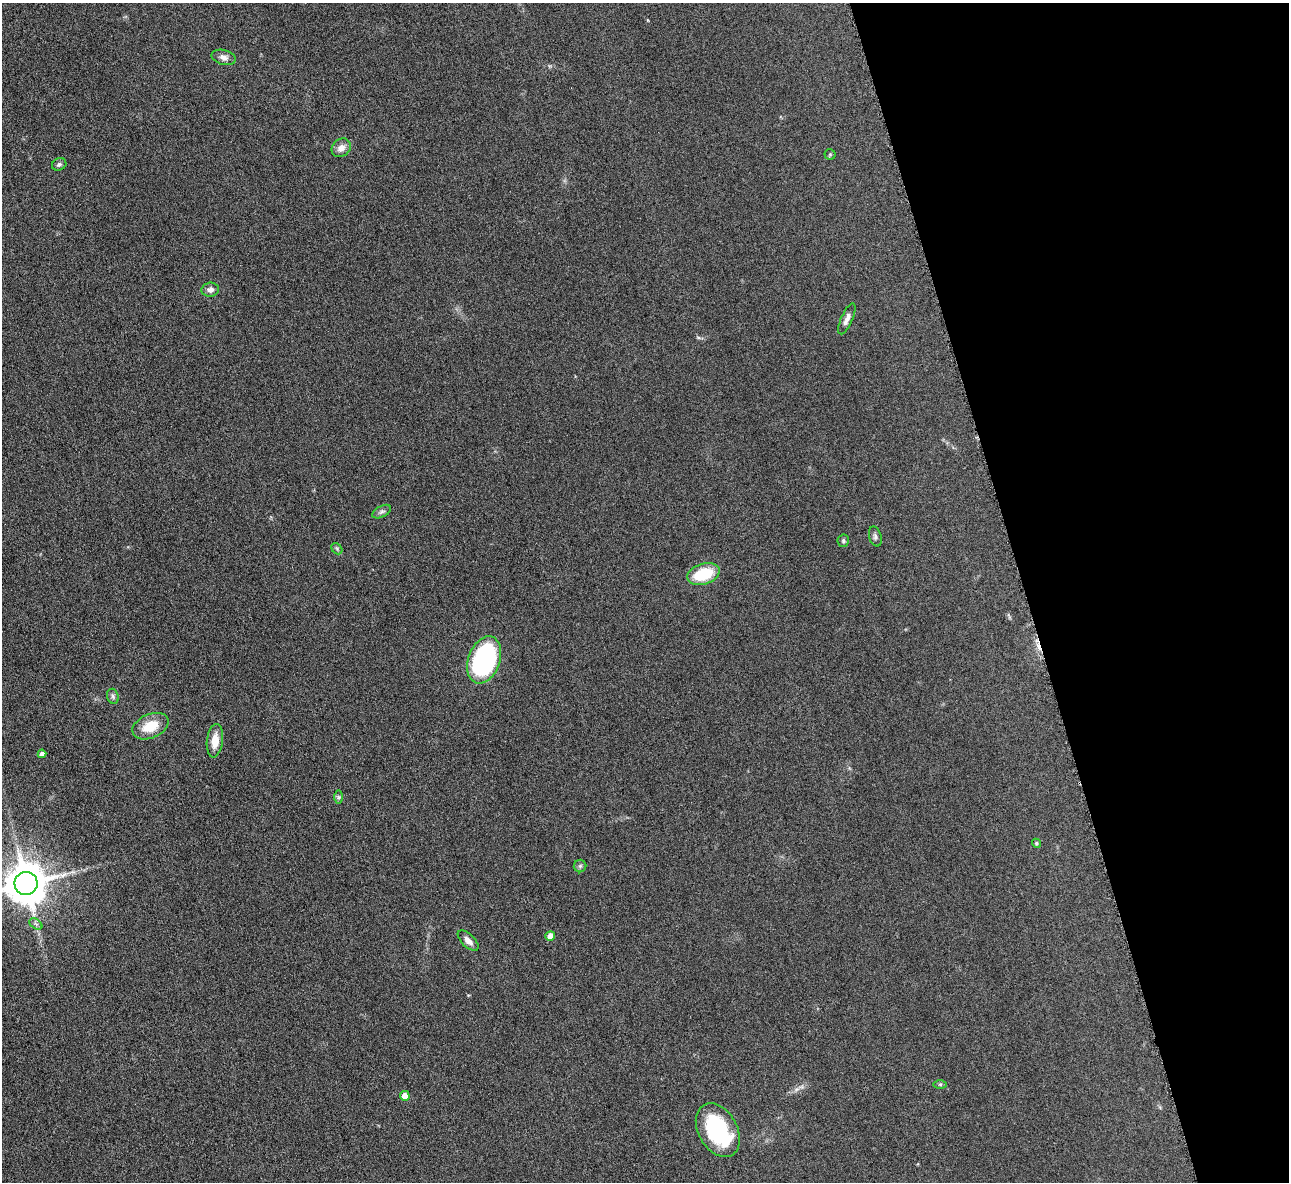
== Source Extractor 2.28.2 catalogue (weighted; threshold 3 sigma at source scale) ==
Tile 12 of 4 x 4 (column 4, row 3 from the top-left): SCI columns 3867-5153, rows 1338-2517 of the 5171 x 5154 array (HDU 1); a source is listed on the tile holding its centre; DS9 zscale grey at full resolution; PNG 1291 x 1184 px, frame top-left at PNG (2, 3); each listed source drawn as its Kron ellipse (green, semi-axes under 4 px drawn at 4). Shown black and unused: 21% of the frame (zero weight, under 3 of 6 exposures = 2% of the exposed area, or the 3 px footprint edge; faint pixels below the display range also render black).
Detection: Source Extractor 2.28.2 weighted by HDU 2 'WHT'; one run over the whole footprint, this tile lists its part. Background 0.121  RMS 0.011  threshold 0.043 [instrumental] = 3 sigma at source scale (4.09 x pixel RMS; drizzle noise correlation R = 1.36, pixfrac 0.8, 0.05/0.05 arcsec/px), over >= 5 px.
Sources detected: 27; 1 inside a brighter listed object's ellipse — not listed separately; the other 26 listed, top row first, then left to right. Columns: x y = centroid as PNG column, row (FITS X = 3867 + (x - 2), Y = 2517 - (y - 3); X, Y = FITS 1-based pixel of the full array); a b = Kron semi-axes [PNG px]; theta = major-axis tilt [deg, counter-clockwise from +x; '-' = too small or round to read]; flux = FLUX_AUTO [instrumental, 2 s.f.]
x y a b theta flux
224 57 12 7 -14 4.7
341 148 10 8 42 7.6
830 154 5 5 - 1.2
59 164 7 6 - 2.2
210 290 9 7 5 4.9
847 319 17 6 66 5.4
382 512 10 5 29 2.6
875 537 10 6 -74 2.6
843 541 6 5 - 1.7
337 549 6 4 -47 1.7
703 574 17 10 17 39
484 660 24 15 69 150
113 696 8 5 -70 2.3
150 726 19 12 24 23
215 741 17 8 83 14
42 754 4 4 - 4.8
338 797 7 4 -90 1.7
1036 843 5 4 - 1.5
580 866 6 6 - 2
26 883 11 11 - 3300
36 924 7 4 -34 2.1
550 936 5 5 - 10
468 941 13 6 -44 6.1
940 1084 6 4 0 1.4
405 1096 5 5 - 11
718 1130 29 19 -61 78
Isophote crosses this tile's border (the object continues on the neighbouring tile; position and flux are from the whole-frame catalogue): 1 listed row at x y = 26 883